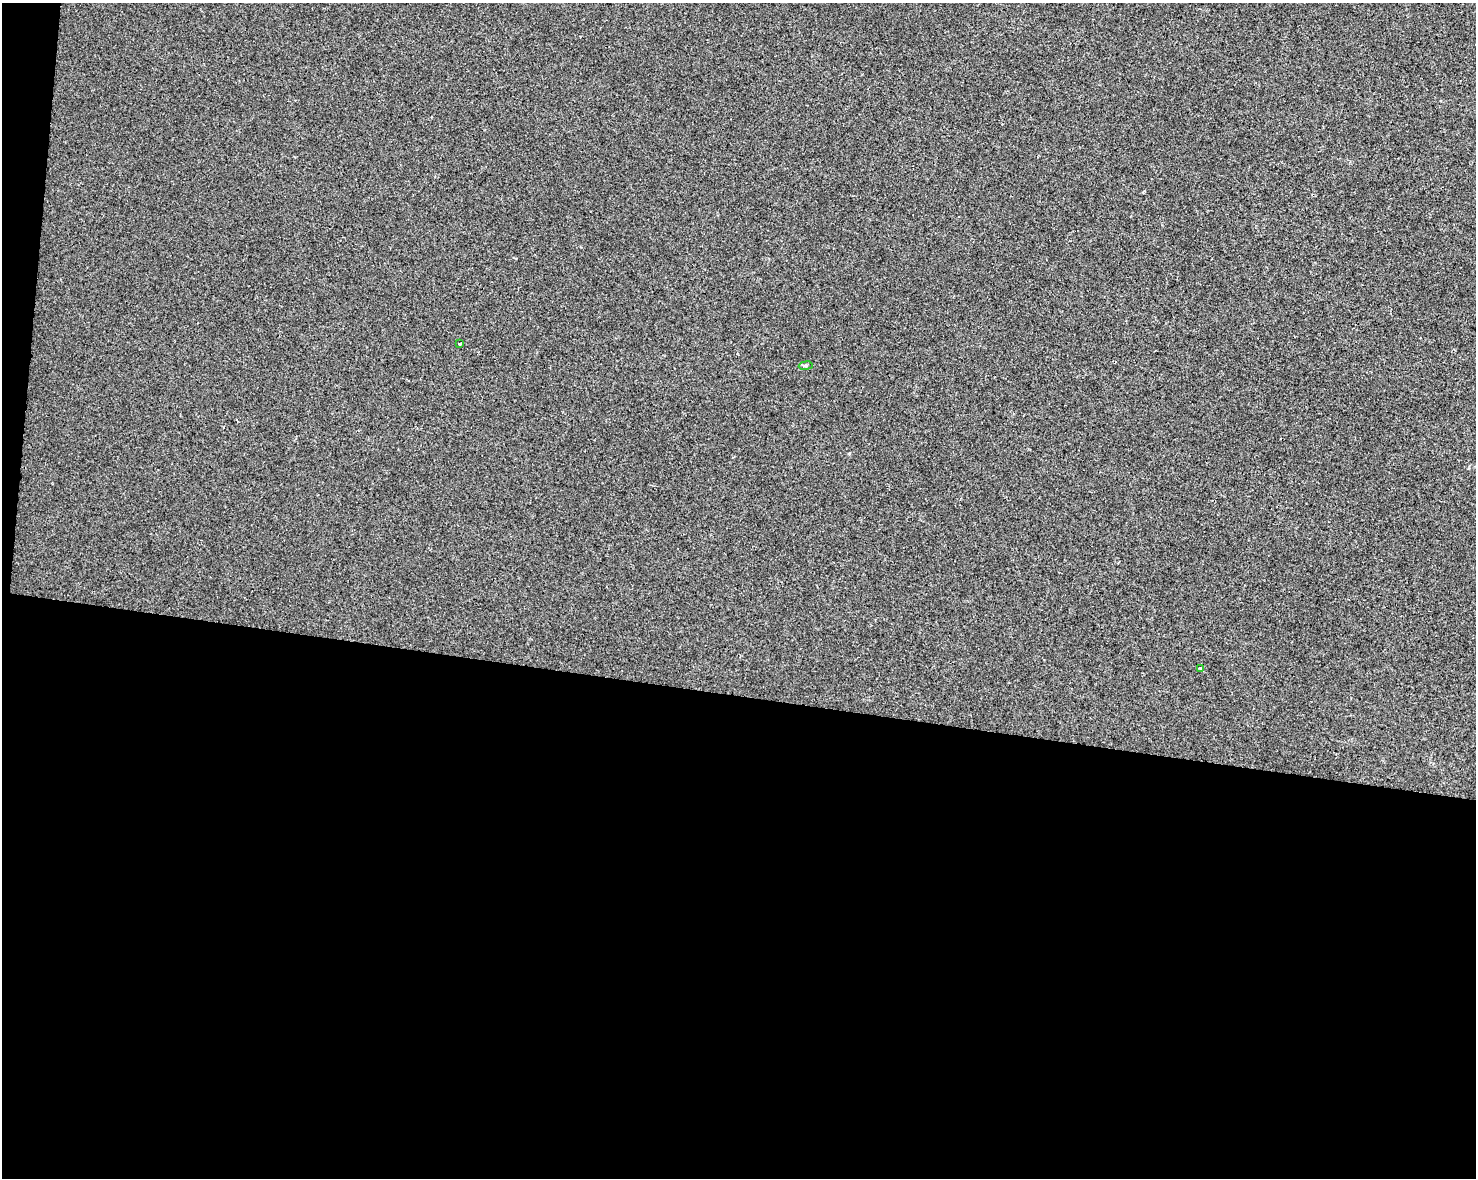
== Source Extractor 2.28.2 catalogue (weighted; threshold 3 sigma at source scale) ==
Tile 10 of 3 x 4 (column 1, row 4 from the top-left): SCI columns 228-1701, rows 11-1186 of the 4934 x 4714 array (HDU 1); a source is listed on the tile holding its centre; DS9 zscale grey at full resolution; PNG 1478 x 1180 px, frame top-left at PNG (2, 3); each listed source drawn as its Kron ellipse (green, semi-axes under 4 px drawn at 4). Shown black and unused: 42% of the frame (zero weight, under 2 of 3 exposures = <1% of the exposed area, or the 3 px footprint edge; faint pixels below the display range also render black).
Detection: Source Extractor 2.28.2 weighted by HDU 2 'WHT'; one run over the whole footprint, this tile lists its part. Background 0.00135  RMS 0.0056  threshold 0.0251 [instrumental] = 3 sigma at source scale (4.5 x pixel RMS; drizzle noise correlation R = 1.50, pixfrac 1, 0.0396/0.0396 arcsec/px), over >= 5 px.
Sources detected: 3; all 3 listed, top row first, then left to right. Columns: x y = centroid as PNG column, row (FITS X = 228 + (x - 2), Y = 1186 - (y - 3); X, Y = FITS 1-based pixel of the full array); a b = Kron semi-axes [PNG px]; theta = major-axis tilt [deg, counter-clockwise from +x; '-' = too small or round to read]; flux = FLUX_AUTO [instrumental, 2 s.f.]
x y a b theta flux
460 344 3 3 - 2.2
806 366 7 3 8 0.76
1200 668 3 3 - 5